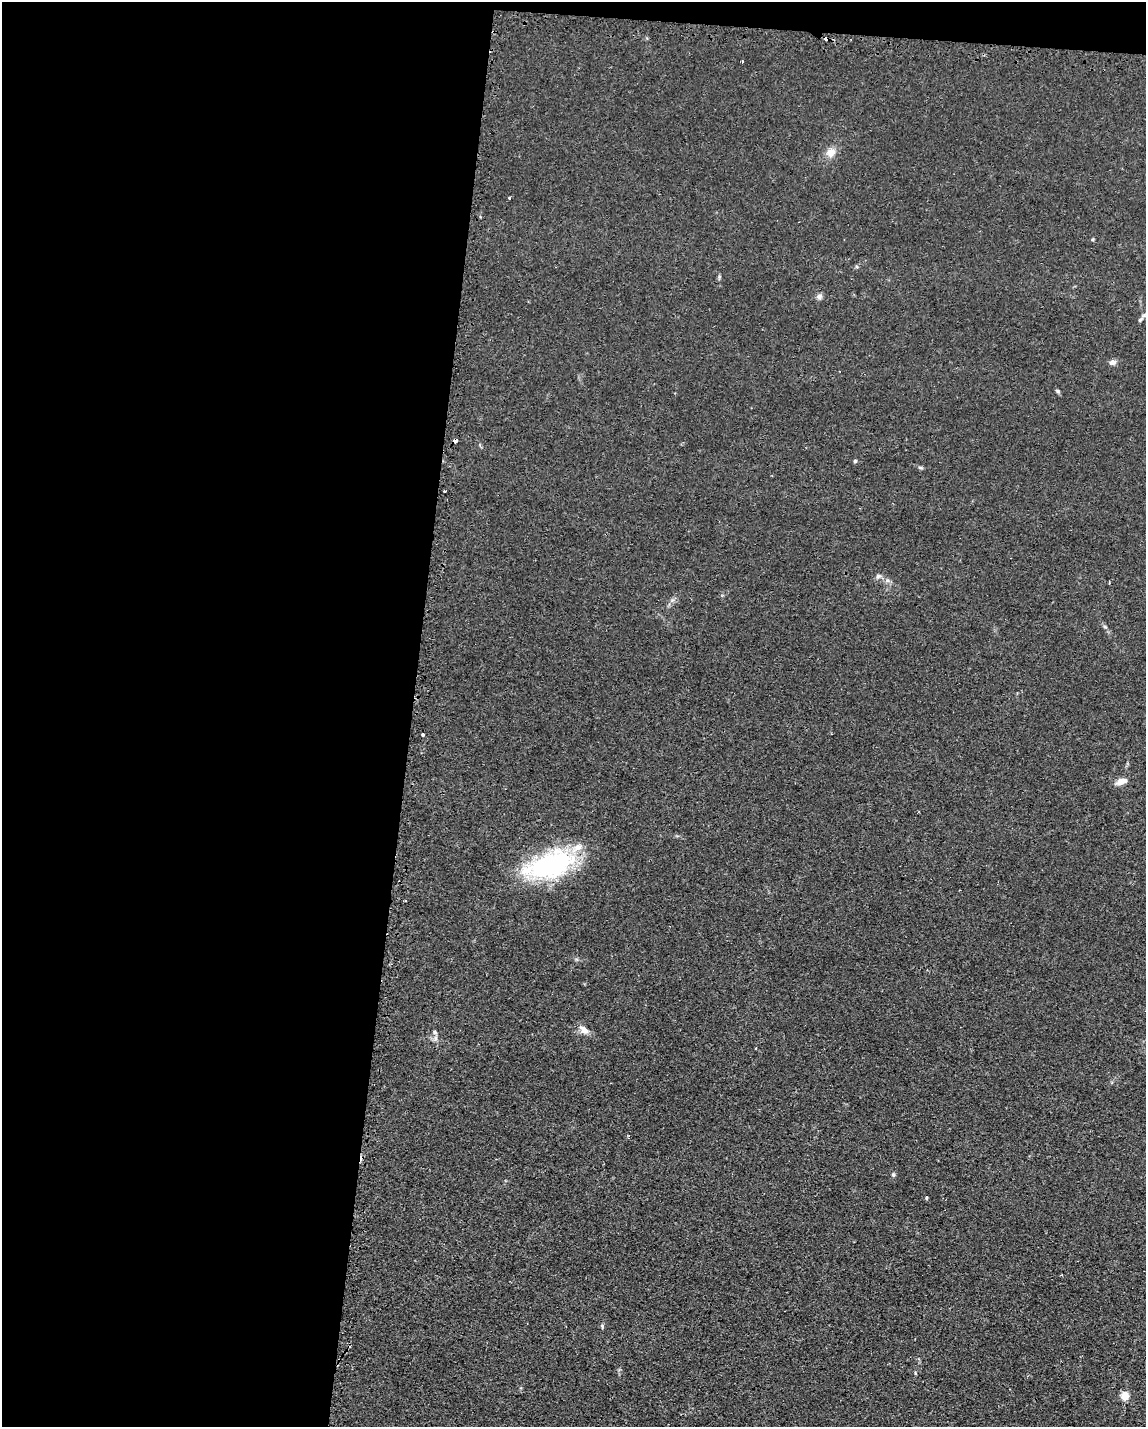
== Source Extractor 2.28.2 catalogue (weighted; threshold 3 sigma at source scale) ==
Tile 1 of 4 x 3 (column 1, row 1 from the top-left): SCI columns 192-1335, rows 3188-4612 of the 4785 x 4757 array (HDU 1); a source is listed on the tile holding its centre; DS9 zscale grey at full resolution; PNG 1148 x 1429 px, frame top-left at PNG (2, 2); no overlay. Shown black and unused: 37% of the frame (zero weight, under 2 of 3 exposures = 3% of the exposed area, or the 3 px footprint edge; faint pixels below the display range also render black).
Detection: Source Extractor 2.28.2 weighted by HDU 2 'WHT'; one run over the whole footprint, this tile lists its part. Background 0.0399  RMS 0.0053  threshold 0.0239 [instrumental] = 3 sigma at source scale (4.5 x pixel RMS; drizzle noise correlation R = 1.50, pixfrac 1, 0.05/0.05 arcsec/px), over >= 5 px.
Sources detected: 28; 2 inside a brighter listed object's ellipse — not listed separately; the other 26 listed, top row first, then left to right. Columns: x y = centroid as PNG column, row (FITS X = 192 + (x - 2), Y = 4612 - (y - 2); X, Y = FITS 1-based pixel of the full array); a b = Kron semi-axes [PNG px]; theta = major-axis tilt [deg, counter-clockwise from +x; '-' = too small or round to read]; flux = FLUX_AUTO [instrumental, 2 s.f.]
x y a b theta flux
826 39 4 3 - 2.2
742 62 3 3 - 1.3
831 152 13 10 38 5
509 197 3 2 - 1.7
719 277 6 4 72 0.71
819 296 8 7 - 1.8
1140 319 10 5 41 1.5
1112 362 9 7 10 2
1057 391 6 5 - 0.79
455 441 4 3 - 2.5
855 461 4 4 - 1.1
920 468 7 4 -8 0.86
878 576 8 6 3 1.5
1105 627 6 4 -20 0.75
423 734 3 2 - 0.69
1121 781 14 7 19 4
550 865 57 26 17 79
405 901 3 2 - 0.77
584 1029 13 7 -35 4.1
436 1038 8 4 82 1.4
755 1048 3 2 - 0.6
893 1175 6 5 - 1
926 1198 4 3 - 1.1
602 1326 6 5 - 0.84
915 1373 5 3 - 0.46
1125 1396 5 5 - 19
Overlapping masked pixels (flux is a lower limit): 2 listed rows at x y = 826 39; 455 441